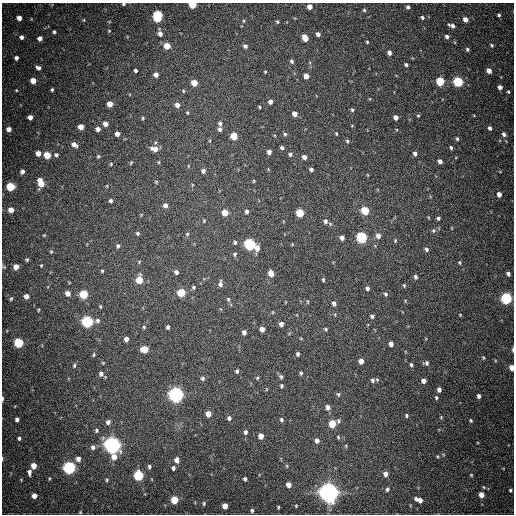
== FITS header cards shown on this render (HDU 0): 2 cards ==
NAXIS1  =                  512
NAXIS2  =                  512

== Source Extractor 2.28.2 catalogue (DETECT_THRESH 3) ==
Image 512 x 512 px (HDU 0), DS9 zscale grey, 1 PNG px = 1 image px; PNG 516 x 516 px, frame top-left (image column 1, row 512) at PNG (2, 3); no overlay
Background 737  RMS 21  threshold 62.2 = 3 sigma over >= 5 px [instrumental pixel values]
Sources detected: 235; all 235 listed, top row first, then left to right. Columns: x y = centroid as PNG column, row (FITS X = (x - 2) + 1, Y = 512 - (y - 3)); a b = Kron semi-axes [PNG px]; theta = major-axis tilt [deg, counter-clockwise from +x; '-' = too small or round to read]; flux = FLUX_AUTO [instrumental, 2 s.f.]
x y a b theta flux
123 4 4 3 - 1.6e+03
192 5 5 4 - 4.5e+04
309 7 4 4 - 1.0e+04
408 7 4 4 - 3.2e+03
364 10 4 4 - 1.7e+03
499 15 4 3 - 2.4e+03
157 16 8 5 83 1.2e+05
422 17 5 4 - 2.5e+03
19 18 4 4 - 8.5e+03
465 19 4 4 - 1.1e+04
84 20 5 4 - 1.5e+03
244 21 5 3 - 1.5e+03
277 22 4 4 - 1.8e+03
452 26 7 4 -18 5.9e+03
109 31 4 4 - 1.3e+03
54 32 3 3 - 2.2e+03
160 34 5 5 - 6.0e+03
318 34 4 4 - 4.8e+03
22 37 4 4 - 4.2e+03
447 37 4 4 - 3.9e+03
40 38 4 4 - 6.7e+03
305 38 6 4 -66 1.6e+04
367 42 4 3 - 1.3e+03
492 45 5 4 - 2.0e+03
167 46 5 5 - 2.0e+04
245 46 5 4 - 3.7e+03
467 49 4 4 - 2.7e+03
389 53 5 4 - 4.7e+03
16 58 4 4 - 4.2e+03
292 61 5 4 - 2.9e+03
406 64 4 3 - 2.7e+03
38 68 5 4 - 4.3e+03
136 70 4 3 - 2.7e+03
489 71 5 4 - 1.0e+04
265 72 3 3 - 1.3e+03
156 75 5 5 - 6.9e+03
306 76 5 4 - 1.2e+04
33 81 5 4 - 1.4e+04
440 81 5 5 - 5.7e+04
458 82 5 5 - 1.1e+05
194 83 5 5 - 1.9e+04
500 87 4 4 - 6.4e+03
16 90 4 3 - 1.2e+03
52 90 4 3 - 1.8e+03
183 91 5 4 - 1.7e+03
508 92 4 3 - 1.7e+03
270 102 5 4 - 4.7e+03
110 104 5 4 - 1.4e+04
177 105 6 5 - 6.7e+03
259 107 4 3 - 1.5e+03
352 110 5 4 - 2.2e+03
187 113 4 3 - 1.4e+03
295 114 5 4 - 9.9e+03
418 115 4 3 - 1.5e+03
474 115 4 3 - 1.0e+03
30 117 4 4 - 7.8e+03
396 117 4 4 - 7.9e+03
143 118 4 4 - 1.6e+03
220 123 6 5 - 3.1e+03
105 124 5 4 - 8.5e+03
81 127 4 4 - 1.2e+04
490 128 5 4 - 3.9e+03
9 129 4 4 - 7.8e+03
98 129 5 4 - 5.4e+03
220 129 6 5 - 3.5e+03
336 133 4 3 - 1.6e+03
117 134 4 4 - 6.6e+03
285 134 5 5 - 2.3e+03
504 134 6 5 - 4.3e+03
234 136 5 5 - 2.4e+04
457 139 5 4 - 1.8e+03
347 141 5 4 - 1.9e+03
74 144 7 5 -34 6.3e+03
451 147 4 3 - 2.3e+03
282 148 4 4 - 3.0e+03
155 149 9 6 -12 9.9e+03
269 152 4 4 - 5.2e+03
38 153 4 4 - 9.5e+03
415 153 4 3 - 4.5e+03
290 154 6 5 - 2.6e+03
47 155 5 5 - 2.6e+04
56 155 5 5 - 3.0e+03
98 156 5 4 - 1.7e+03
304 157 5 4 - 5.8e+03
440 161 4 4 - 5.7e+03
159 162 5 3 - 1.2e+03
131 163 6 3 66 1.3e+03
111 164 4 4 - 1.4e+03
311 169 5 4 - 2.6e+03
203 171 5 4 - 4.5e+03
22 172 5 5 - 4.4e+03
254 181 5 3 - 1.3e+03
156 182 5 4 - 1.5e+03
41 183 9 5 -72 2.4e+04
10 186 5 5 - 6.2e+04
107 186 4 3 - 9.6e+02
499 194 4 4 - 8.6e+03
111 201 4 4 - 3.0e+03
165 205 5 5 - 4.4e+03
11 210 4 4 - 1.1e+04
365 210 5 5 - 5.1e+04
225 212 5 5 - 1.9e+04
247 212 5 4 - 3.3e+03
300 213 5 5 - 4.5e+04
438 218 4 4 - 2.6e+03
204 221 4 4 - 1.4e+03
325 221 7 5 86 4.4e+03
433 231 6 6 - 2.5e+03
138 233 4 4 - 2.1e+03
187 234 5 5 - 1.9e+03
44 235 4 4 - 1.2e+03
378 236 6 5 - 7.5e+03
361 237 6 5 - 1.6e+05
342 238 5 4 - 5.6e+03
395 240 4 4 - 1.4e+03
235 242 5 5 - 2.4e+03
250 244 6 5 - 1.9e+05
118 246 6 5 - 2.8e+03
257 248 7 5 -82 7.5e+03
427 249 5 4 - 3.2e+03
51 252 4 4 - 1.4e+03
235 254 6 5 - 2.3e+03
27 260 5 4 - 1.8e+03
460 262 5 4 - 1.7e+03
41 265 4 3 - 1.2e+03
16 267 5 4 - 1.0e+04
102 271 4 4 - 1.5e+03
176 272 5 4 - 4.5e+03
271 273 5 4 - 1.4e+04
508 274 4 4 - 4.2e+03
415 277 5 4 - 3.0e+03
139 280 6 5 - 2.5e+04
323 280 5 4 - 1.8e+03
220 284 8 5 89 4.2e+03
404 285 5 4 - 1.4e+03
193 287 5 4 - 2.0e+03
367 288 5 4 - 3.4e+03
181 292 5 5 - 5.1e+04
68 293 5 4 - 9.1e+03
83 294 5 5 - 6.2e+04
386 294 5 4 - 2.5e+03
26 296 5 4 - 9.0e+03
506 298 5 5 - 1.9e+05
11 299 5 3 - 1.7e+03
228 299 7 5 -76 2.4e+03
334 303 5 4 - 4.5e+03
460 315 3 3 - 1.1e+03
372 316 4 4 - 2.7e+03
97 320 6 6 - 3.4e+03
87 322 5 5 - 2.0e+05
281 324 5 4 - 6.1e+03
144 327 5 4 - 1.7e+03
168 327 4 4 - 3.3e+03
262 329 5 4 - 7.2e+03
326 329 4 4 - 2.0e+03
244 332 5 4 - 5.5e+03
126 339 4 4 - 6.0e+03
19 343 5 5 - 9.0e+04
391 344 5 4 - 7.3e+03
144 349 6 5 - 2.5e+04
513 349 5 2 - 1.9e+03
298 354 4 3 - 2.7e+03
94 355 6 4 85 1.9e+03
483 358 4 3 - 1.3e+03
361 361 5 4 - 8.9e+03
426 363 5 5 - 3.1e+03
74 365 6 5 - 2.2e+03
411 365 4 3 - 2.1e+03
512 367 5 4 - 1.2e+04
237 371 4 3 - 2.4e+03
301 373 5 4 - 2.1e+03
101 374 5 5 - 4.6e+03
281 377 6 5 - 2.6e+03
203 378 6 5 - 2.8e+03
257 378 5 4 - 1.6e+03
372 380 6 6 - 3.6e+03
423 381 4 4 - 7.0e+03
281 386 4 4 - 2.3e+03
439 390 4 4 - 5.1e+03
338 394 6 4 -75 2.1e+03
176 395 6 6 - 6.3e+05
479 396 4 3 - 3.8e+03
436 397 5 4 - 2.0e+03
2 399 5 2 - 3.4e+03
328 407 6 5 - 5.1e+03
208 414 5 4 - 1.3e+04
406 415 5 4 - 2.2e+03
441 417 4 4 - 1.3e+03
229 418 5 4 - 3.2e+03
17 419 4 4 - 4.1e+03
281 419 5 4 - 2.3e+03
471 420 4 4 - 1.8e+03
338 421 6 5 - 2.7e+03
108 422 6 5 - 5.1e+03
332 424 6 5 - 2.9e+04
96 430 6 5 - 2.8e+03
245 432 5 4 - 3.5e+03
261 436 5 4 - 1.1e+04
338 437 5 4 - 1.6e+03
19 438 4 4 - 2.6e+03
317 440 5 4 - 6.8e+03
112 445 6 6 - 8.5e+05
346 446 5 3 - 1.3e+03
93 447 6 5 - 4.2e+03
437 456 4 3 - 1.3e+03
114 457 7 6 - 1.1e+04
2 459 5 2 - 1.2e+03
78 459 6 5 - 7.5e+03
177 460 5 4 - 7.0e+03
34 466 5 4 - 1.5e+04
287 466 6 3 -71 1.5e+03
149 467 5 4 - 2.7e+03
69 468 6 5 - 3.0e+05
173 468 4 4 - 3.3e+03
29 472 6 4 -89 5.2e+03
385 474 5 4 - 7.4e+03
138 475 6 5 - 1.1e+05
471 475 4 3 - 1.3e+03
245 479 4 3 - 3.0e+03
107 480 5 3 - 1.8e+03
288 485 5 4 - 1.1e+04
387 489 5 4 - 2.8e+03
510 490 4 3 - 2.3e+03
329 493 7 7 - 1.2e+06
481 495 5 4 - 1.3e+04
34 496 4 4 - 9.1e+03
416 499 4 4 - 3.6e+03
174 500 5 5 - 3.9e+04
420 500 4 4 - 7.2e+03
204 503 5 4 - 2.0e+03
225 506 5 4 - 1.4e+04
296 506 4 4 - 1.2e+03
278 507 4 3 - 1.5e+03
252 511 5 4 - 2.7e+03
80 512 3 3 - 1.1e+03
At the frame edge (FLAGS 8, measured only in part): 6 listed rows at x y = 123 4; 192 5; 513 349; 512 367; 2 399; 2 459